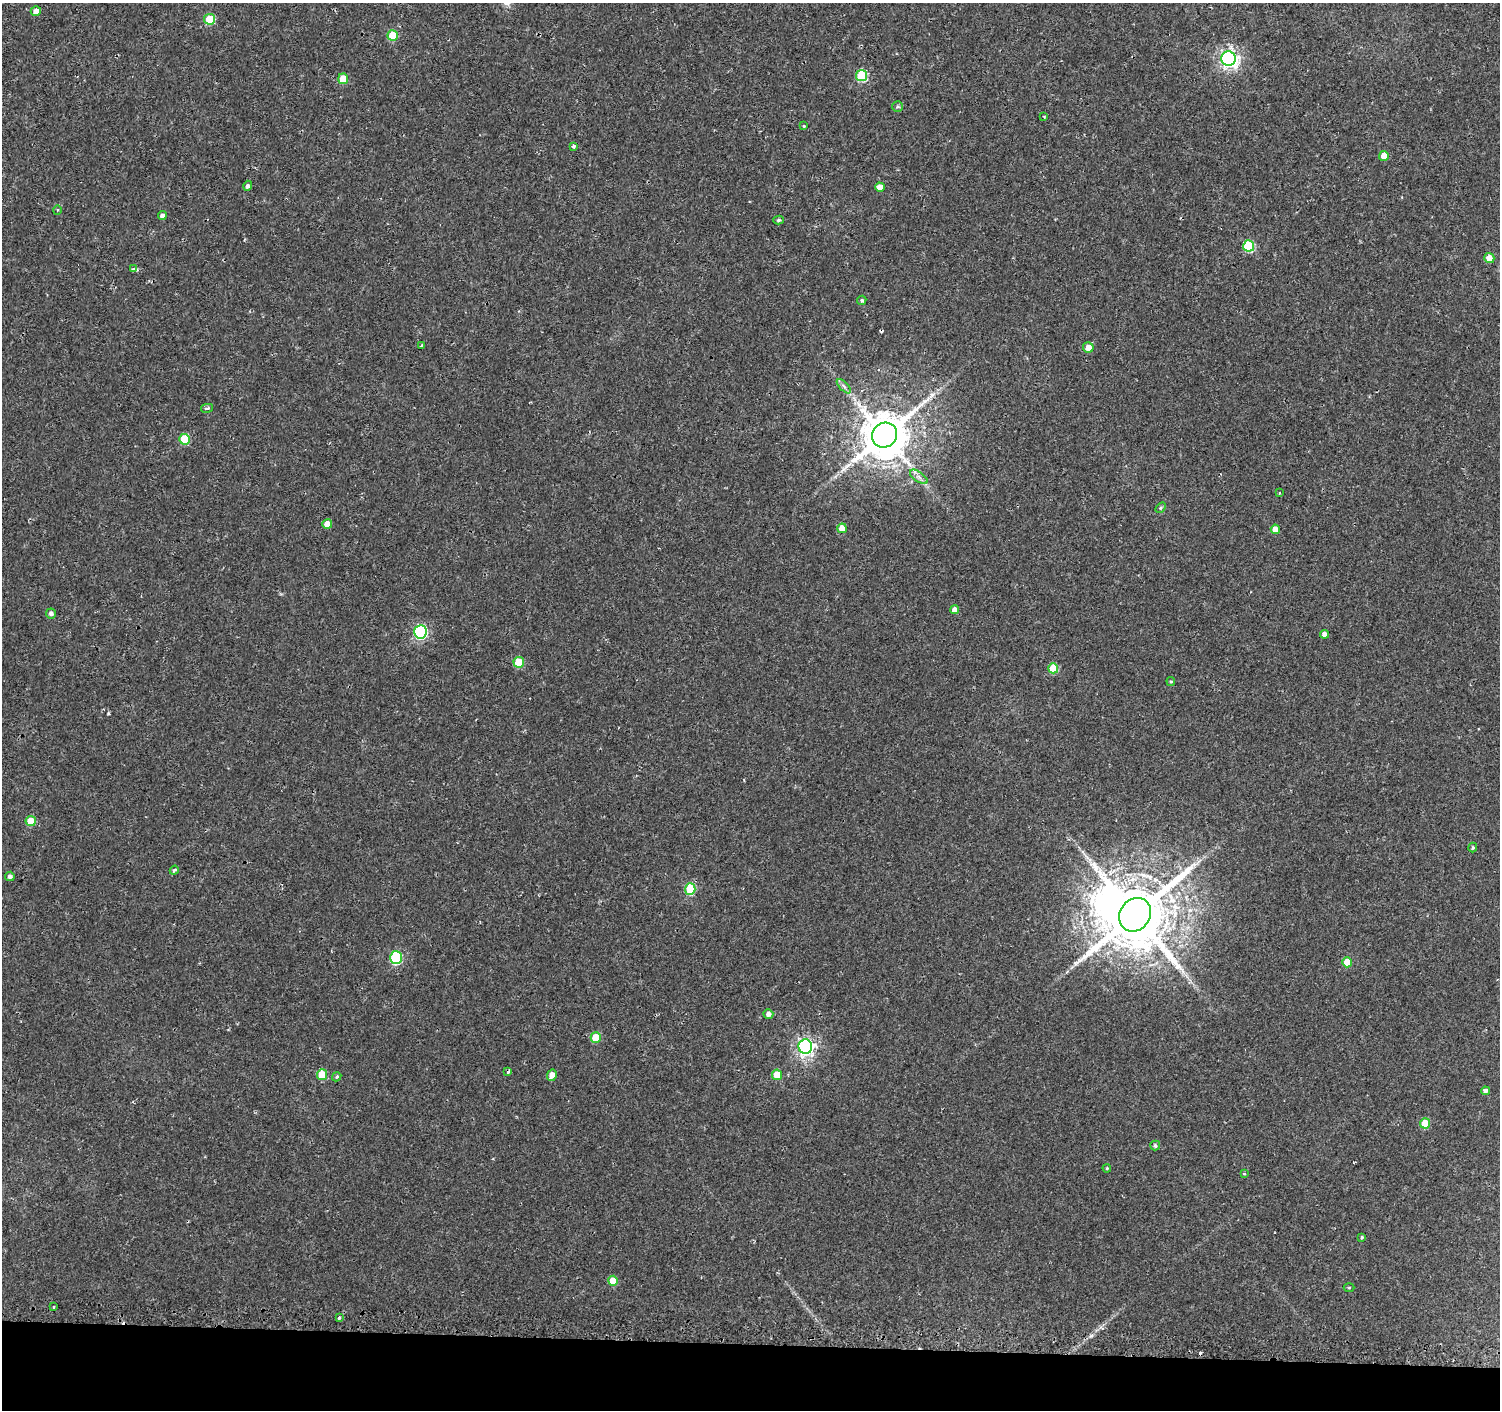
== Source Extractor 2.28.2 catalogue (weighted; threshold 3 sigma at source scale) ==
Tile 8 of 3 x 3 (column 2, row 3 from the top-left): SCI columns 1521-3018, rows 256-1663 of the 4548 x 4787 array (HDU 1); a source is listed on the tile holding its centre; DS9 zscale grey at full resolution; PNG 1502 x 1412 px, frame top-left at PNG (2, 3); each listed source drawn as its Kron ellipse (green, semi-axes under 4 px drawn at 4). Shown black and unused: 5% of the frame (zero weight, under 2 of 3 exposures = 3% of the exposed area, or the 3 px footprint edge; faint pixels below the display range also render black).
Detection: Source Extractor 2.28.2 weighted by HDU 2 'WHT'; one run over the whole footprint, this tile lists its part. Background 0.00318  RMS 0.0028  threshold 0.0124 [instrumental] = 3 sigma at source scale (4.5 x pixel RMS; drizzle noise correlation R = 1.50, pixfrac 1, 0.0396/0.0396 arcsec/px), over >= 5 px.
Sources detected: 70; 1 inside a brighter object's white glare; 3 cosmic-ray / hot-pixel residue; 1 long thin detection or spike segment (spike, bleed or trail) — neither listed nor drawn; the other 65 listed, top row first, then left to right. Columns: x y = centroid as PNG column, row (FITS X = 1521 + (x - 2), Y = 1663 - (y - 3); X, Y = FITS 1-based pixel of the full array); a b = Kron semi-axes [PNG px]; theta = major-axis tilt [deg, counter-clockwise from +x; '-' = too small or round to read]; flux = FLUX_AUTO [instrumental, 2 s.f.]
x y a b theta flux
36 11 5 4 - 1.8
210 19 5 5 - 8.6
393 36 5 5 - 10
1229 59 7 7 - 120
862 75 5 5 - 18
343 79 5 5 - 6.9
898 106 5 5 - 0.49
1044 117 3 3 - 0.29
804 126 4 3 - 0.24
573 146 3 3 - 1.2
1384 156 5 4 - 3.4
248 186 5 4 - 0.73
880 187 5 4 - 2.2
57 210 5 3 - 0.29
162 216 4 4 - 1.2
779 220 5 4 - 0.49
1249 246 5 5 - 18
1489 258 5 5 - 2.6
133 269 4 4 - 0.43
862 300 5 4 - 0.58
421 346 4 2 - 0.22
1088 347 5 5 - 2.6
844 386 9 3 -45 0.71
207 408 6 3 12 0.5
885 435 13 12 - 1400
184 439 5 5 - 11
919 477 10 5 -36 1.1
1279 493 3 3 - 0.37
1161 508 6 4 55 0.43
327 524 5 5 - 3.4
842 528 5 5 - 3.8
1275 529 5 4 - 3.1
955 610 4 4 - 2.2
51 613 5 5 - 0.96
420 632 7 6 - 39
1324 634 4 4 - 1.5
519 662 5 5 - 8.7
1053 668 5 5 - 8.6
1171 681 4 4 - 0.37
31 821 5 5 - 6.1
1473 848 5 4 - 0.43
174 870 4 3 - 0.52
10 876 4 4 - 0.82
690 889 5 5 - 15
1135 915 18 15 53 2800
396 958 6 6 - 27
1347 962 5 5 - 4.9
768 1014 5 4 - 1.3
596 1038 5 5 - 6.7
805 1047 7 7 - 94
508 1072 3 3 - 0.75
322 1075 5 5 - 8.3
552 1075 6 4 63 3
777 1075 5 5 - 4.3
337 1077 5 4 - 0.38
1485 1091 4 4 - 1
1425 1123 5 5 - 6.4
1155 1146 5 5 - 0.63
1107 1168 4 3 - 0.3
1244 1173 3 3 - 0.48
1362 1237 4 3 - 0.36
613 1281 5 5 - 5.5
1349 1288 5 3 - 0.29
53 1306 3 3 - 1.2
339 1317 3 3 - 2